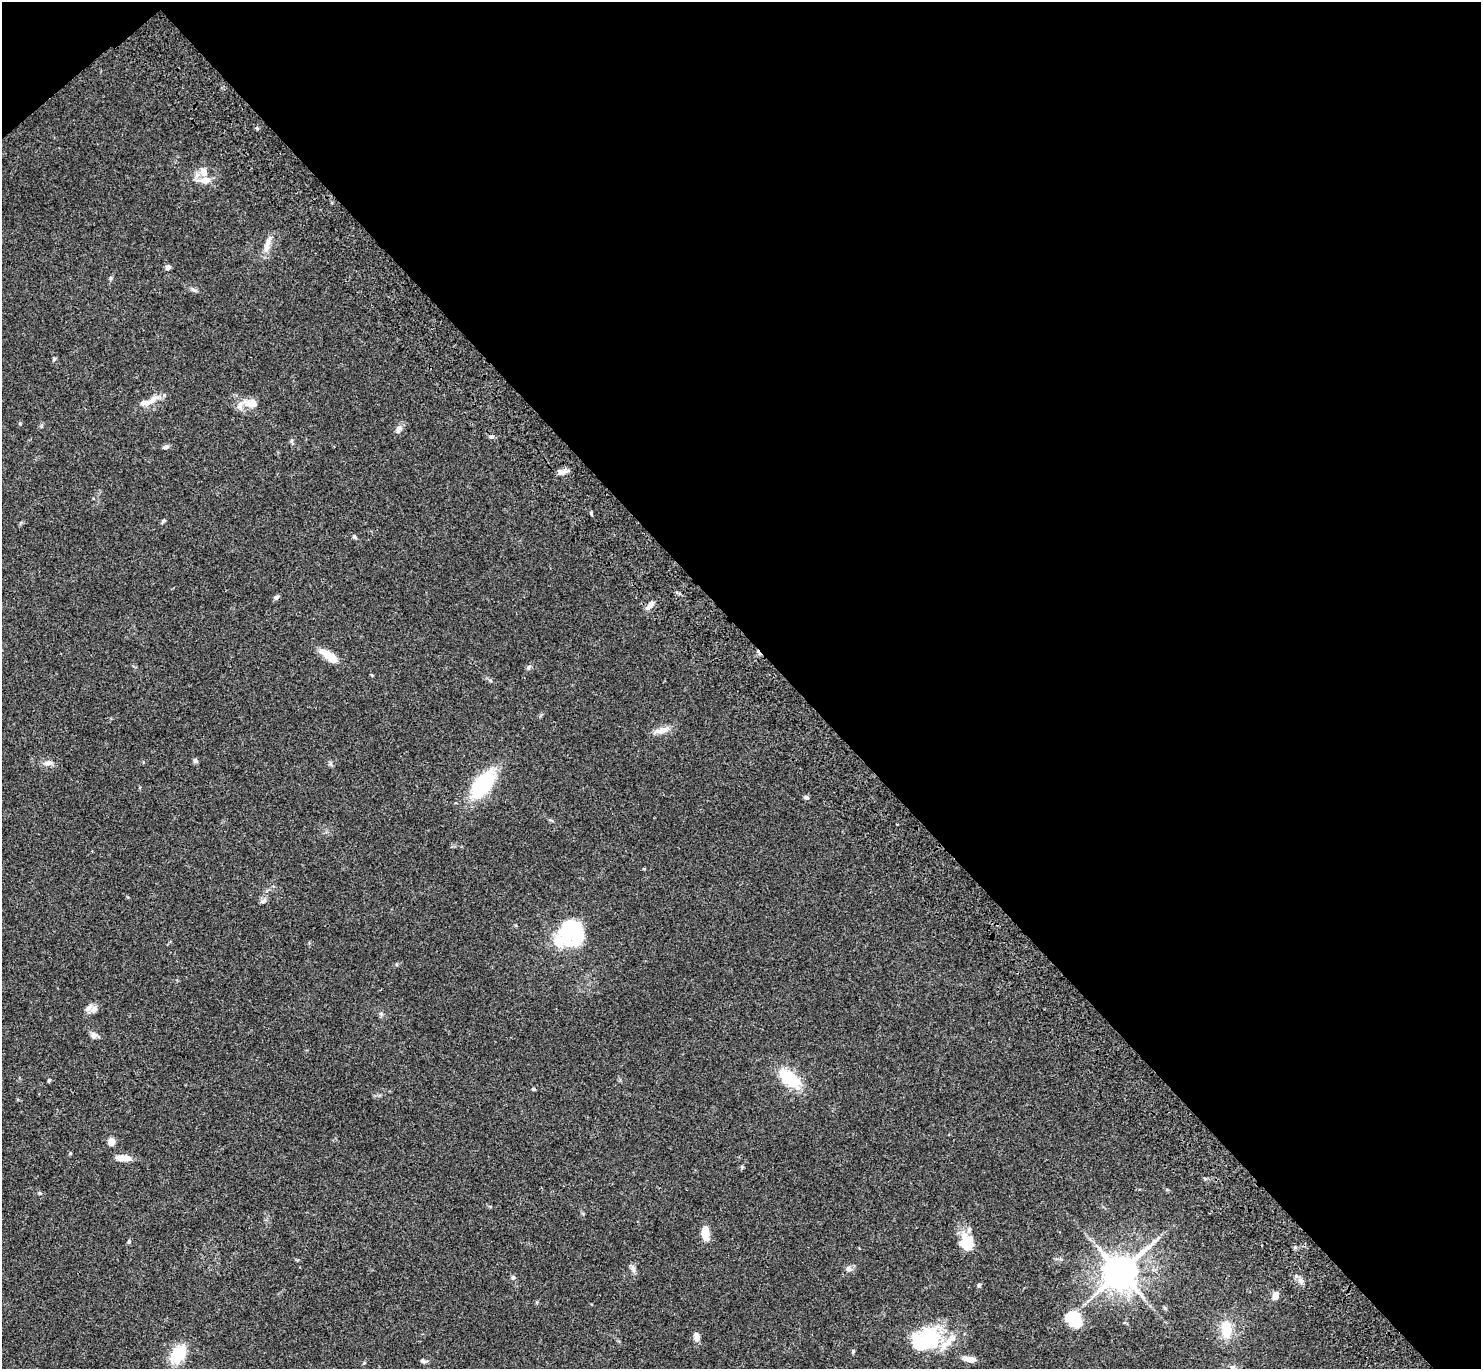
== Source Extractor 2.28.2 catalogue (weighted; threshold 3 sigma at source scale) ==
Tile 3 of 4 x 4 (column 3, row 1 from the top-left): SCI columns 3078-4556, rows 4492-5858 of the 6132 x 6118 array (HDU 1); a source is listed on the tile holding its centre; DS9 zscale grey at full resolution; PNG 1483 x 1371 px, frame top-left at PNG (2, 2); no overlay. Shown black and unused: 47% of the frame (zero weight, under 3 of 4 exposures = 6% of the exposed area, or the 3 px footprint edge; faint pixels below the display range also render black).
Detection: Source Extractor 2.28.2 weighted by HDU 2 'WHT'; one run over the whole footprint, this tile lists its part. Background 0.0592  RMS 0.0053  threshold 0.0239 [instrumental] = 3 sigma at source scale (4.5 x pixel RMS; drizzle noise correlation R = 1.50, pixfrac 1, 0.05/0.05 arcsec/px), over >= 5 px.
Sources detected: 63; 2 inside a brighter object's white glare — not listed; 6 inside a brighter listed object's ellipse — not listed separately; the other 55 listed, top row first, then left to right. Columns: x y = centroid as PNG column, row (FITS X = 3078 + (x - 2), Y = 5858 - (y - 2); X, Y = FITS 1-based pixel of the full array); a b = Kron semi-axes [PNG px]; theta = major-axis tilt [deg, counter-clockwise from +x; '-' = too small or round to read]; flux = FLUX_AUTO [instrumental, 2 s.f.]
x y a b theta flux
204 172 12 8 -66 3.9
205 180 13 8 8 5.1
267 244 26 7 70 4.4
168 267 7 5 45 1.6
193 290 8 4 -33 1.2
54 359 5 4 - 0.86
152 400 25 7 30 5.7
251 403 20 10 -12 5.9
399 429 11 7 64 2.4
492 437 7 4 1 0.98
291 441 6 4 -90 0.8
165 447 9 5 12 1.2
561 472 12 7 11 2.5
163 521 7 4 45 0.76
354 537 8 4 -37 0.87
276 597 7 5 16 1.2
650 606 14 6 45 3
329 656 23 8 -38 9.8
529 667 7 5 48 1
662 730 22 8 14 4.3
195 761 6 5 - 1
48 763 12 7 7 2.8
483 784 20 10 54 65
806 797 6 5 - 1.2
263 901 10 5 11 1.2
575 930 30 21 66 23
94 1009 11 8 55 2.4
381 1014 6 5 - 0.93
94 1035 7 7 - 2.5
790 1079 24 12 -38 23
49 1080 4 4 - 0.68
533 1089 5 4 - 0.81
111 1142 8 6 80 4
70 1153 4 4 - 0.59
124 1158 18 7 -2 5
40 1193 5 4 - 0.58
705 1233 18 8 -89 5.8
129 1241 5 4 - 0.68
967 1243 17 16 - 14
633 1269 10 6 -79 1.8
849 1269 8 7 - 1.8
1120 1272 12 10 43 950
513 1277 7 5 89 0.96
1301 1281 10 5 -56 2
979 1285 6 4 75 0.87
1276 1295 10 7 79 2.8
1165 1308 6 4 -70 0.64
1073 1320 16 12 -43 22
1226 1329 23 14 -87 11
697 1337 10 7 -78 2.5
926 1339 35 23 23 38
853 1351 6 4 71 0.68
178 1354 13 9 59 22
969 1359 14 6 -8 4.9
423 1361 8 5 -20 1.2